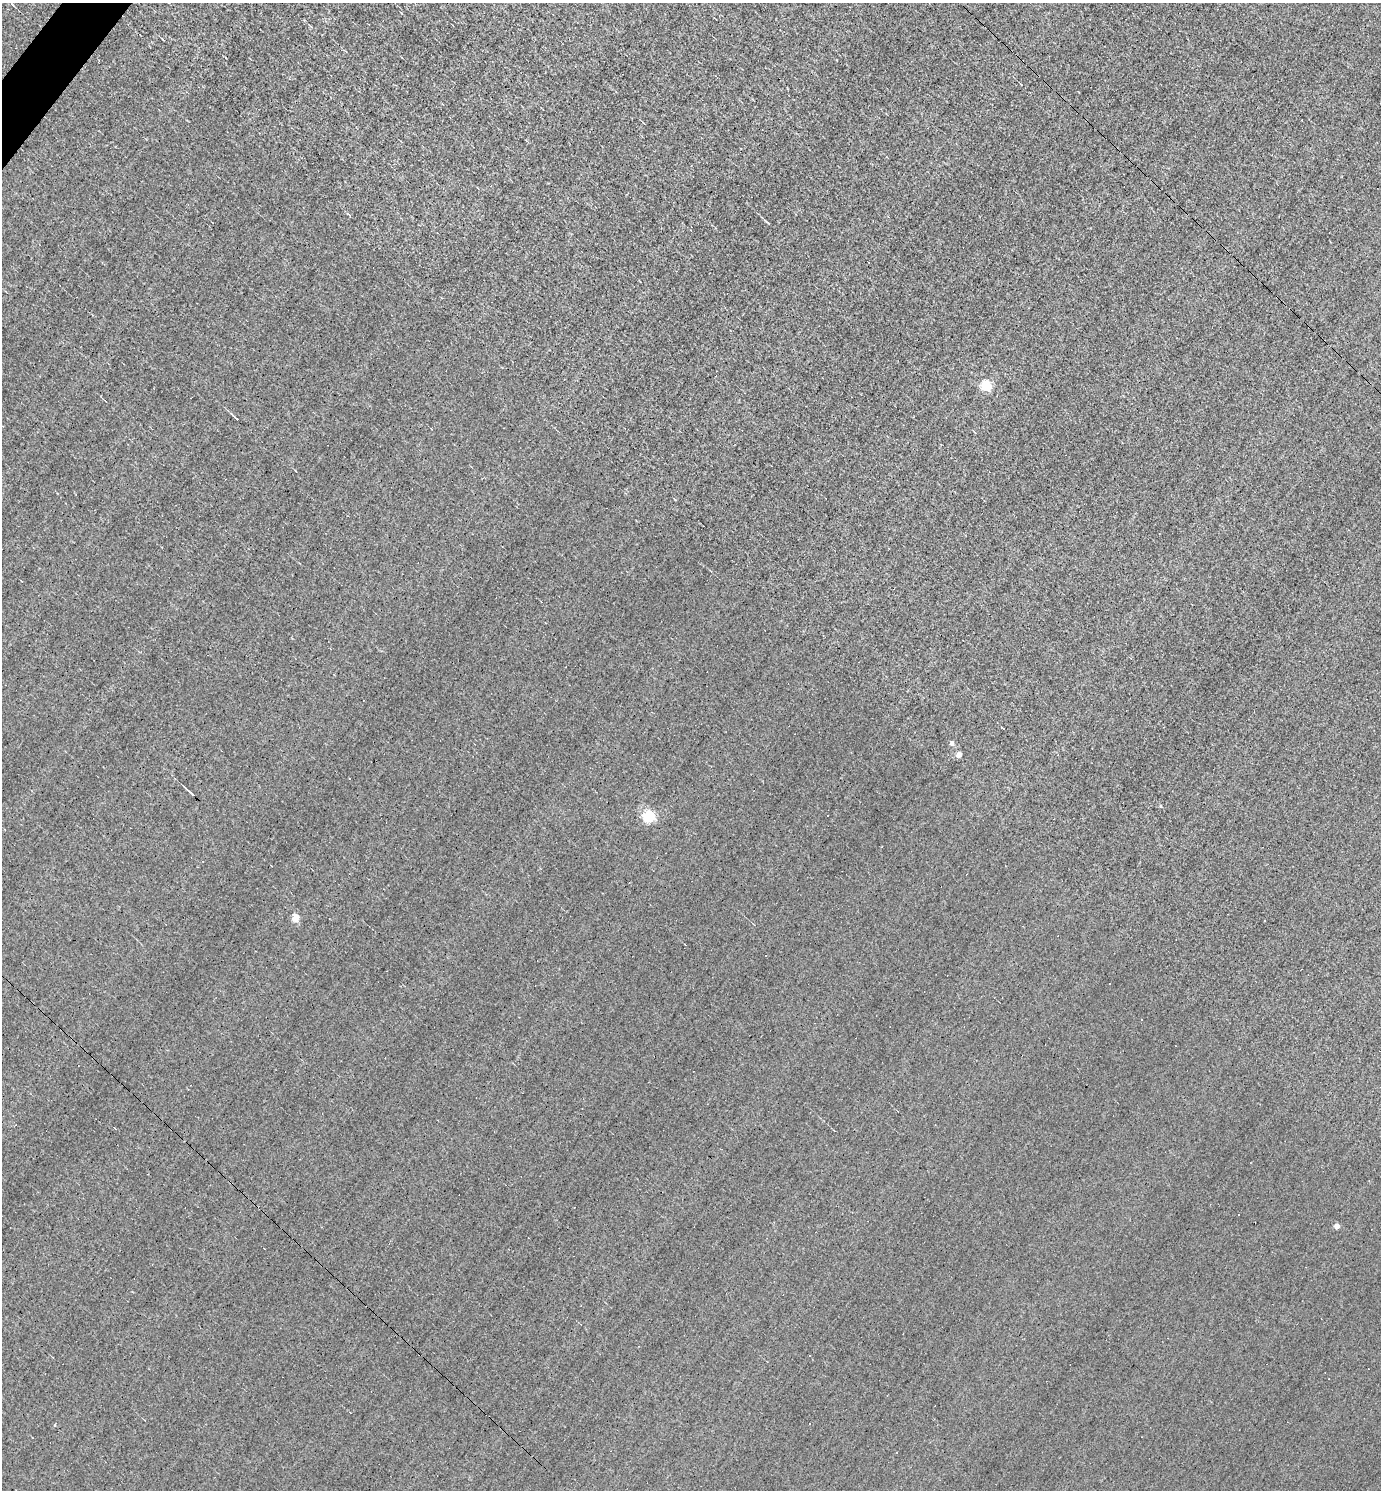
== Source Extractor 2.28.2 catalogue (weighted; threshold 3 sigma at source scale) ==
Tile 11 of 4 x 4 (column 3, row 3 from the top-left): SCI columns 2906-4284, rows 1489-2976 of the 5953 x 5952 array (HDU 1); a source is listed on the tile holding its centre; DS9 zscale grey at full resolution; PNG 1383 x 1492 px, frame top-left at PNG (2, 3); no overlay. Shown black and unused: <1% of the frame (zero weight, under 3 of 5 exposures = <1% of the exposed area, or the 3 px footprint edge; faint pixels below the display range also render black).
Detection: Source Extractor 2.28.2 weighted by HDU 2 'WHT'; one run over the whole footprint, this tile lists its part. Background -0.00175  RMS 0.045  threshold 0.202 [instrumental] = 3 sigma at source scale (4.5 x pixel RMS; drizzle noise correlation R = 1.50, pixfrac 1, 0.05/0.05 arcsec/px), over >= 5 px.
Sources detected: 31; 14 cosmic-ray / hot-pixel residue — not listed; the other 17 listed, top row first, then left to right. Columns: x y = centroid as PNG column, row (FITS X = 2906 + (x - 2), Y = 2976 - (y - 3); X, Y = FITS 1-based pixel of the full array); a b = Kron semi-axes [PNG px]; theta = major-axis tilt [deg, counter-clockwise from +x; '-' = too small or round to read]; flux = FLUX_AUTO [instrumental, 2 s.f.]
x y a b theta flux
13 5 6 3 -44 5.2
162 39 5 2 - 3.7
644 123 4 2 - 2.6
348 214 7 3 -33 4.7
767 222 8 3 -36 6.3
987 386 5 5 - 380
236 418 7 2 -43 7.2
1003 729 3 3 - 140
952 743 5 5 - 14
959 755 4 4 - 47
350 779 3 2 - 3.4
190 792 10 2 -42 9.2
649 816 5 5 - 590
296 918 5 5 - 130
1265 921 3 2 - 5.1
1337 1226 4 4 - 34
810 1355 3 2 - 2.8
Unlisted compact peaks at least as high as the median listed source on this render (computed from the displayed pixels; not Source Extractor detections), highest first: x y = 1161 806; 55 1425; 675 500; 295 470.